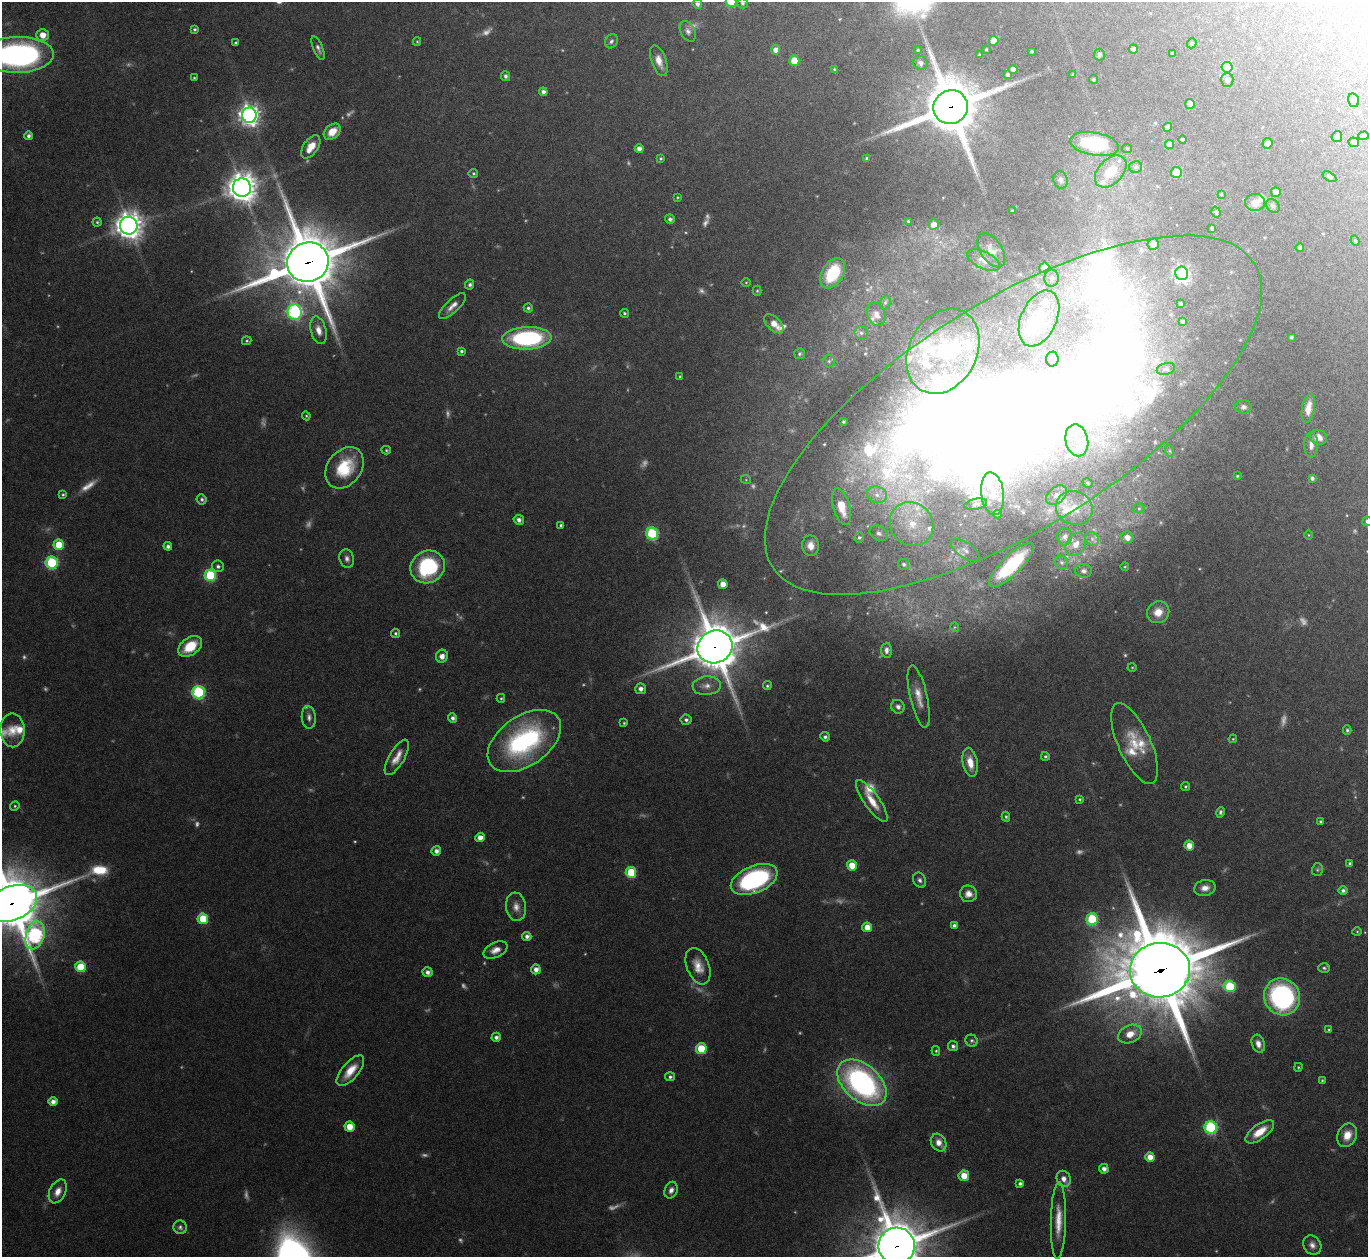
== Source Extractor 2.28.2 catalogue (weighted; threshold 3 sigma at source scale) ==
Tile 10 of 4 x 4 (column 2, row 3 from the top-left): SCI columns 1411-2776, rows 1448-2702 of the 5553 x 5541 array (HDU 1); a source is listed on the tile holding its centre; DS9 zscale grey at full resolution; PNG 1370 x 1259 px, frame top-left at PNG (2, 2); each listed source drawn as its Kron ellipse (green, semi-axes under 4 px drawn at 4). Shown black and unused: <1% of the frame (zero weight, under 8 of 15 exposures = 4% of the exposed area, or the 3 px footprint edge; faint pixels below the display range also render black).
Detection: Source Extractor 2.28.2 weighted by HDU 2 'WHT'; one run over the whole footprint, this tile lists its part. Background 0.0798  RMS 0.0027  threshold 0.0112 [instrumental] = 3 sigma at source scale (4.09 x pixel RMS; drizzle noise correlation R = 1.36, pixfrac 0.8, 0.05/0.05 arcsec/px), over >= 5 px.
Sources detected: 324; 45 too faint to see at this stretch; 4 inside a brighter object's white glare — neither listed nor drawn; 20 inside a brighter listed object's ellipse — not listed separately; the other 255 listed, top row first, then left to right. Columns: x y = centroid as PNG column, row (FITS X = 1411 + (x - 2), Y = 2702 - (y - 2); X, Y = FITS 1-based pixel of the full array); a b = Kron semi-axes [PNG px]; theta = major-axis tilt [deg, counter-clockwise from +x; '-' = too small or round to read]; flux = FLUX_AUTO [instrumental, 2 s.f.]
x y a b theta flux
731 2 5 5 - 11
742 3 5 5 - 0.53
697 4 5 4 - 0.86
195 29 4 4 - 0.44
688 31 11 7 -60 1.2
42 35 6 6 - 2.9
417 41 4 4 - 0.24
611 41 7 6 - 0.69
994 41 5 5 - 3.6
235 43 3 3 - 0.35
1192 43 5 4 - 0.5
318 48 13 5 -68 0.94
986 49 2 2 - 0.21
1133 49 4 4 - 1.5
776 50 4 4 - 2
918 50 3 3 - 0.3
1032 51 3 3 - 0.34
1172 53 3 3 - 0.33
18 55 36 18 1 81
979 55 3 2 - 0.24
1099 55 6 5 - 0.66
659 61 16 7 -70 2.4
794 61 5 5 - 5.4
920 63 7 6 - 0.78
1227 67 5 5 - 9.6
1013 69 4 4 - 1.7
835 70 4 4 - 0.49
1007 75 4 3 - 0.58
1073 75 3 3 - 0.41
506 76 5 4 - 0.75
194 78 3 3 - 0.26
1093 79 4 4 - 0.43
1227 80 7 6 - 1.2
543 92 4 4 - 1.1
1354 100 7 5 -78 0.56
1190 104 5 5 - 3.5
951 107 17 16 - 1600
249 115 7 7 - 180
1168 127 4 4 - 1.6
332 132 9 6 42 4.1
29 136 4 4 - 0.78
1364 136 5 4 - 0.35
1337 137 5 5 - 0.56
1183 139 4 4 - 0.53
1354 142 5 4 - 0.59
1267 143 5 5 - 0.91
1094 144 25 11 -10 21
1169 144 4 4 - 1.7
311 147 13 7 55 3.6
1127 148 5 4 - 0.35
639 149 4 4 - 1.6
661 158 4 4 - 0.31
866 158 4 3 - 0.29
1136 167 6 6 - 0.62
1111 172 19 12 46 7
1176 172 5 5 - 4.7
473 173 5 5 - 0.39
1329 177 7 4 -31 0.52
1060 180 9 7 -74 0.92
242 188 9 9 - 420
1276 192 5 5 - 3
1221 194 3 3 - 0.24
678 197 3 3 - 0.24
1255 202 10 8 0 2.2
1273 206 8 6 -45 0.54
1012 211 3 3 - 0.29
1216 212 5 4 - 0.4
670 219 5 5 - 0.82
908 221 3 3 - 0.24
97 222 4 4 - 0.37
934 225 5 5 - 2.1
129 226 9 8 - 340
1212 228 3 3 - 0.5
1355 241 5 4 - 0.35
1153 244 6 5 - 1.7
1300 248 4 4 - 0.78
991 250 19 10 -56 2.7
984 260 18 8 -26 2.3
308 262 21 19 24 2100
1044 268 5 5 - 2.3
833 273 17 10 59 13
1182 273 7 6 - 86
1052 278 8 7 - 0.88
746 282 5 3 - 0.24
470 284 5 4 - 0.61
757 291 5 4 - 0.32
885 302 7 5 69 0.47
1181 304 3 3 - 0.52
452 306 17 6 43 2
528 308 4 4 - 0.52
295 312 8 7 - 42
624 313 4 4 - 0.42
876 314 12 9 -69 1.8
1039 318 29 18 65 5.3
1182 321 3 3 - 0.53
774 324 12 6 -44 2.6
319 330 14 7 -75 2.2
861 333 6 6 - 0.76
1291 337 3 3 - 0.37
527 338 24 11 2 38
247 341 5 4 - 0.33
461 351 4 3 - 0.51
943 351 45 34 62 25
799 354 5 5 - 0.44
1052 359 7 6 - 0.82
829 361 6 6 - 0.62
1166 369 9 5 15 0.67
680 377 3 3 - 0.32
1243 407 8 6 -3 0.75
1308 408 15 6 79 2.2
1013 415 285 113 32 820
306 416 4 4 - 0.26
843 422 3 3 - 0.44
1318 437 9 7 -18 2
1077 440 16 11 -78 5.7
1311 445 12 7 88 1.5
386 450 4 4 - 0.33
1170 451 6 4 -71 0.38
345 468 22 17 53 11
1237 476 4 4 - 0.27
1312 478 4 4 - 0.71
746 480 5 3 - 0.22
1088 483 5 4 - 0.42
63 494 4 4 - 0.33
992 494 21 11 -83 4
877 495 10 8 -19 2.1
1056 495 11 8 38 1.4
202 499 5 5 - 0.56
976 504 11 5 10 0.76
842 507 19 8 -74 5.3
1074 508 18 16 -21 6.1
1139 508 5 5 - 0.44
998 514 4 4 - 1.1
519 520 5 5 - 1.1
1367 521 5 4 - 0.76
912 524 23 21 -50 10
561 525 4 3 - 0.5
879 533 10 7 -32 1
652 534 6 6 - 25
1308 535 5 3 - 0.24
859 537 5 5 - 0.45
1065 537 9 7 86 1
1127 537 6 6 - 1.8
1092 539 7 6 - 0.93
1076 544 12 9 56 2.3
59 545 5 5 - 7.2
168 546 4 4 - 0.76
811 546 10 8 -84 2.3
965 550 16 7 -33 1.9
347 558 9 7 -73 1.1
1061 562 7 6 - 0.64
52 563 6 6 - 24
904 564 6 5 - 0.51
1011 565 30 9 45 21
218 566 6 5 - 0.69
1125 566 4 3 - 0.21
428 567 18 16 29 24
1083 571 8 7 - 0.9
210 575 6 5 - 20
723 584 5 5 - 2.8
1158 612 11 10 - 3.6
954 627 5 3 - 0.2
395 633 4 4 - 0.48
190 646 13 8 36 7.6
715 647 18 16 25 1200
886 650 7 5 87 0.95
442 656 6 6 - 1.7
1132 667 4 4 - 0.25
707 686 14 9 5 2.1
767 686 4 4 - 0.36
641 689 5 5 - 1.3
198 692 6 6 - 33
919 697 32 8 -77 3.7
501 698 4 4 - 0.32
898 707 7 6 - 1.2
309 717 11 7 -85 1.1
453 718 5 4 - 0.94
686 720 5 5 - 0.7
624 723 3 3 - 0.31
12 730 17 12 -88 3.2
1347 730 5 4 - 0.45
825 737 5 4 - 0.63
1233 739 4 3 - 0.26
524 741 41 25 35 42
1134 744 43 16 -65 8.1
1045 756 4 4 - 0.42
397 757 20 7 60 2.8
970 762 15 7 -79 3.4
1185 787 4 4 - 0.34
1080 799 4 4 - 0.35
872 801 25 7 -55 4.2
15 806 5 4 - 0.31
1220 812 5 4 - 0.54
1006 817 5 4 - 0.37
1321 821 4 3 - 0.4
480 838 4 4 - 2.1
1189 845 5 4 - 2.9
436 851 5 4 - 1.3
1350 863 4 3 - 0.46
852 865 5 5 - 4.2
1317 870 6 5 - 0.44
631 872 5 5 - 11
754 879 24 13 23 39
920 880 8 6 -64 0.86
1205 888 10 8 11 2
1343 890 5 4 - 0.75
968 894 8 8 - 1.7
12 903 26 17 22 1600
516 907 14 10 -83 2.1
203 919 5 5 - 9.9
1092 919 6 5 - 19
954 925 4 3 - 0.65
867 927 5 5 - 3.4
1357 932 4 4 - 0.27
35 935 14 9 74 58
527 936 4 4 - 0.95
495 950 12 7 25 2
698 966 19 11 -69 3.5
80 967 5 5 - 11
1324 968 6 4 -2 0.5
536 969 5 5 - 1.6
1160 970 30 27 7 3100
427 972 5 4 - 1.1
1230 986 6 5 - 15
1282 997 19 17 -54 46
1329 1030 4 4 - 0.28
1130 1034 12 8 24 3.4
496 1037 4 4 - 0.9
972 1041 6 5 - 0.55
1258 1044 9 6 -70 1.6
953 1046 5 5 - 0.82
701 1049 5 5 - 9.8
936 1051 5 4 - 0.36
1298 1067 4 3 - 0.31
350 1071 19 8 49 4.3
670 1077 5 4 - 0.61
1322 1080 4 3 - 0.33
862 1083 29 18 -41 65
53 1102 4 4 - 1.5
349 1127 5 5 - 3.9
1211 1127 6 6 - 33
1260 1132 17 7 36 4.4
1347 1135 12 9 65 3.7
939 1142 9 7 -60 2.2
1150 1157 5 4 - 2.6
1104 1169 5 4 - 1.3
964 1176 5 5 - 3.8
1064 1179 8 7 - 1.7
1020 1183 4 4 - 0.73
671 1190 8 6 68 1.2
58 1191 12 8 64 2.4
1058 1221 38 7 89 4.8
180 1227 7 6 - 0.72
1312 1245 10 8 -54 1.4
897 1246 18 18 - 1400
Overlapping masked pixels (flux is a lower limit): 7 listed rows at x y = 951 107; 308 262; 1013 415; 715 647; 12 903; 1160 970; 897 1246
Isophote crosses this tile's border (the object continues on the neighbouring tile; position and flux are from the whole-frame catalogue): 6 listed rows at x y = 731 2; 18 55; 1013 415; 1367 521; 12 903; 897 1246